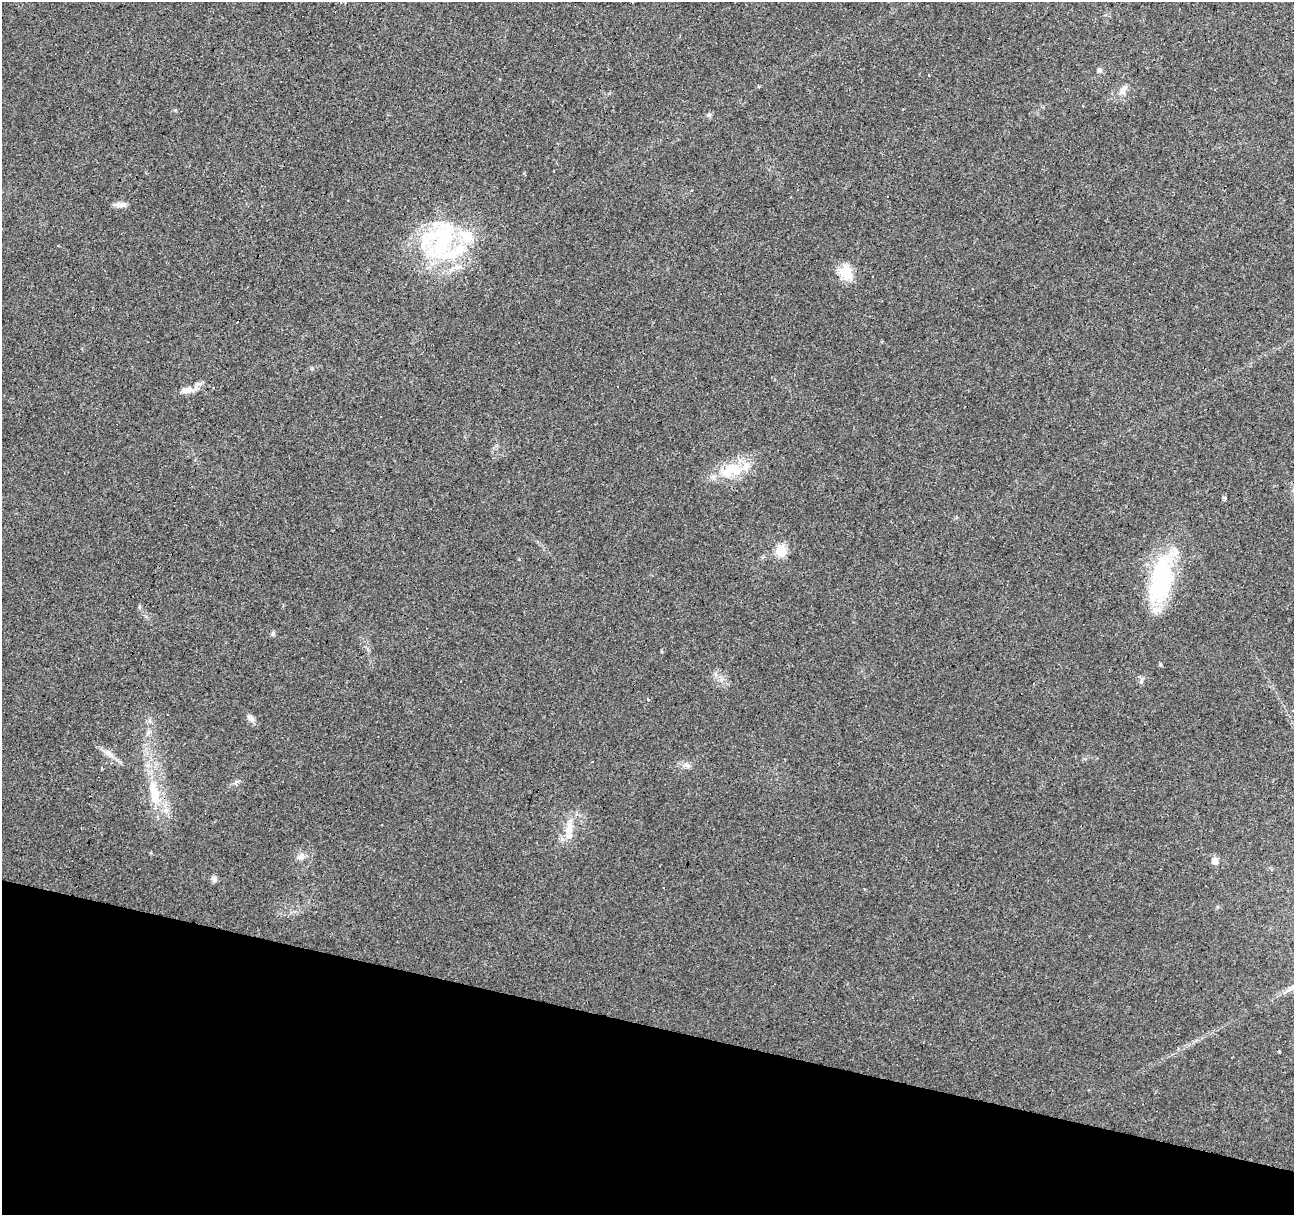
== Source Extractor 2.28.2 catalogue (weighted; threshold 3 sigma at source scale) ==
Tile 15 of 4 x 4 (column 3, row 4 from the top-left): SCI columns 2583-3874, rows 217-1429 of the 5169 x 5349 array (HDU 1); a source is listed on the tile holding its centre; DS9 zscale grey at full resolution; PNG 1296 x 1217 px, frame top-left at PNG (2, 2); no overlay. Shown black and unused: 16% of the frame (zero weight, under 3 of 4 exposures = <1% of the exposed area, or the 3 px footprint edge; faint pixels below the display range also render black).
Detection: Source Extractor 2.28.2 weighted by HDU 2 'WHT'; one run over the whole footprint, this tile lists its part. Background 0.0242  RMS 0.0031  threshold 0.0138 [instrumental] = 3 sigma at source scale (4.5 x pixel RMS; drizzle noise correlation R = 1.50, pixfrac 1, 0.0396/0.0396 arcsec/px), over >= 5 px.
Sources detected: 40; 6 cosmic-ray / hot-pixel residue — not listed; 5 inside a brighter listed object's ellipse — not listed separately; the other 29 listed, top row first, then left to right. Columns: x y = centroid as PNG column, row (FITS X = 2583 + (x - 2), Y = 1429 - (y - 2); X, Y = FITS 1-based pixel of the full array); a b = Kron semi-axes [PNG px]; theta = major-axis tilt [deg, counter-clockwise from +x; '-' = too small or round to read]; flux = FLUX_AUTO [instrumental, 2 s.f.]
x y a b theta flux
1099 70 7 6 - 0.71
1123 90 16 8 54 2.2
797 190 3 2 - 0.31
120 204 15 6 1 1.7
443 240 58 48 59 41
58 246 3 2 - 0.49
846 272 19 15 -60 6
188 390 12 9 23 2.2
731 470 34 18 19 11
1225 497 3 3 - 3.2
781 551 6 6 - 19
1160 581 58 23 80 34
273 634 7 5 47 0.57
1160 665 5 4 - 0.43
716 675 7 5 -86 0.98
648 699 4 3 - 0.42
251 718 10 7 -44 1.4
148 733 10 5 53 1
109 753 16 7 -39 2.2
785 759 3 2 - 0.26
593 762 3 3 - 0.73
686 765 13 4 -2 1.2
101 769 3 2 - 0.51
154 793 38 13 -80 10
569 829 27 9 82 5
301 856 11 8 41 1.5
1215 861 8 7 - 1.8
214 879 7 7 - 0.84
1279 1052 3 3 - 0.72
Unlisted compact peaks at least as high as the median listed source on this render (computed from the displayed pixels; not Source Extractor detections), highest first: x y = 709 115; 1141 682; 139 606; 175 110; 1217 907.